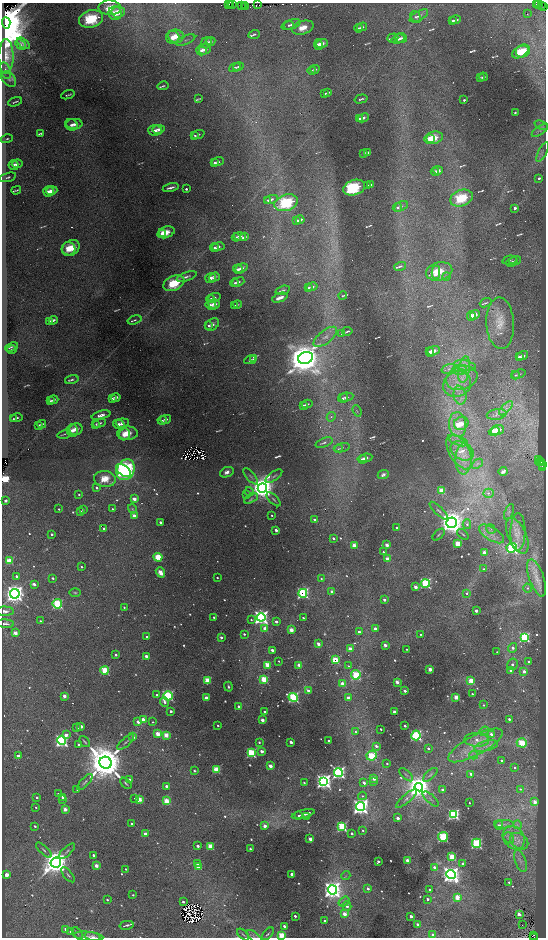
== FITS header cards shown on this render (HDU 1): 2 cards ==
NAXIS1  =                 1088
NAXIS2  =                 1871

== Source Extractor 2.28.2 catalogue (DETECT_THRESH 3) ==
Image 1088 x 1871 px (HDU 1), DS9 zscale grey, zoomed out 1/2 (1 PNG px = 2 x 2 image px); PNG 548 x 940 px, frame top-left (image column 1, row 1870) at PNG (2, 3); each listed source drawn as its Kron ellipse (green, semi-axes under 4 px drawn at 4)
Background 0.314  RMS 0.037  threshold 0.111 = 3 sigma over >= 5 px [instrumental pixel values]
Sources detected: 862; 80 cannot appear on this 1/2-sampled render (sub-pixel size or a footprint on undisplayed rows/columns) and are neither listed nor drawn; of the other 782, the 500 brightest by FLUX_AUTO listed and drawn (282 fainter detections omitted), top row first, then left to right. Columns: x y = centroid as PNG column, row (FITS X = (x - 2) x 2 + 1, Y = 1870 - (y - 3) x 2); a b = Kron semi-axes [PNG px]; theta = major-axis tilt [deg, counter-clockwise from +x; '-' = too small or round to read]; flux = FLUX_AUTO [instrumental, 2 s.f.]
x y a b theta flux
229 4 2 2 - 100
233 4 2 1 - 19
536 4 2 1 - 25
539 4 2 2 - 76
231 5 2 1 - 37
242 5 2 1 - 110
244 5 2 1 - 12
257 5 3 1 - 53
542 6 2 1 - 25
246 7 2 1 - 150
544 7 3 2 - 84
110 8 11 7 -2 120
118 12 7 5 5 79
115 13 7 6 - 74
527 14 2 1 - 39
419 16 10 4 29 37
416 17 6 4 -56 23
91 19 12 8 14 410
456 20 5 3 - 23
453 21 3 3 - 15
6 23 6 4 -86 75000
291 24 10 5 18 32
289 25 5 4 - 16
362 27 5 3 - 17
303 28 11 6 17 110
358 28 4 3 - 13
254 34 6 3 18 9.9
176 36 8 6 -12 85
173 37 7 6 - 65
393 38 6 3 18 11
401 38 6 5 - 23
398 39 7 4 18 25
186 40 10 3 22 13
210 42 5 4 - 25
23 43 7 4 -37 16
207 43 6 5 - 30
21 44 6 3 -44 12
322 44 6 4 20 49
318 45 5 4 - 34
205 49 6 5 - 49
201 50 5 5 - 32
523 51 7 6 - 160
520 52 9 5 30 110
6 56 17 7 89 75
238 67 5 4 - 14
235 68 6 4 20 16
315 69 4 3 - 16
312 70 4 3 - 13
5 71 8 5 -68 32
483 77 4 2 - 15
480 78 3 3 - 9.9
9 79 9 6 -49 23
163 86 6 2 13 9.2
328 92 4 2 - 14
325 93 3 2 - 11
68 95 7 2 17 14
198 99 4 2 - 8.8
361 99 6 2 16 16
464 100 2 2 - 9.8
15 102 7 2 20 12
515 112 3 2 - 8.9
363 118 6 4 25 26
359 119 4 3 - 17
74 124 8 5 0 46
71 125 6 5 - 33
541 125 7 4 -23 20
158 129 6 4 10 32
155 130 7 5 1 38
540 130 9 4 34 29
41 133 4 3 - 10
198 134 6 3 19 12
195 136 4 3 - 11
434 138 9 6 15 160
7 139 6 3 12 15
430 139 4 3 - 39
543 152 11 3 64 19
367 153 4 3 - 26
364 154 3 3 - 15
218 162 6 3 17 22
214 163 4 3 - 14
17 164 5 4 - 40
14 165 5 5 - 30
438 170 5 4 - 25
435 172 4 3 - 19
7 177 9 3 16 20
539 178 3 3 - 15
371 184 3 2 - 11
367 186 3 2 - 11
171 188 8 2 14 31
354 188 11 7 17 500
186 189 2 2 - 11
16 190 5 3 - 12
48 191 5 5 - 38
52 191 6 4 19 48
461 198 12 8 20 280
271 199 7 4 14 23
268 200 4 3 - 13
286 203 12 8 19 420
401 206 7 4 29 26
397 207 4 4 - 16
515 208 3 3 - 17
300 220 4 2 - 27
297 221 3 3 - 18
166 232 9 5 18 130
163 233 4 4 - 37
236 237 4 4 - 19
240 237 6 4 -16 51
245 237 4 3 - 12
218 247 6 4 10 24
71 248 9 7 31 160
215 248 4 3 - 19
69 249 7 6 - 89
509 260 7 3 13 11
515 260 6 3 21 11
512 262 6 4 27 15
400 266 6 3 14 14
241 268 6 4 26 48
238 269 5 4 - 32
439 271 13 9 14 190
436 272 7 4 89 66
187 276 10 3 19 25
447 276 4 4 - 18
214 277 6 4 20 33
211 278 5 5 - 32
238 282 6 4 19 22
174 283 11 7 24 250
235 283 4 3 - 14
312 287 5 3 - 23
308 288 3 3 - 15
283 290 7 3 17 14
343 296 4 3 - 10
214 298 6 4 18 23
280 298 8 3 21 55
211 299 4 4 - 18
486 303 6 2 21 9.9
214 304 6 5 - 48
237 304 4 3 - 9.4
211 305 6 4 -31 37
234 305 4 2 - 8.9
475 315 5 4 - 59
471 316 5 4 - 43
53 320 4 3 - 21
135 320 7 3 17 14
50 321 4 3 - 17
500 323 26 14 -87 160
212 324 7 5 36 29
209 325 4 3 - 16
347 331 5 2 - 12
342 334 4 3 - 11
325 337 14 6 38 60
12 347 7 3 21 14
12 349 5 3 - 12
433 351 6 4 19 63
430 352 5 4 - 30
523 356 6 3 19 26
519 357 3 3 - 15
306 358 7 6 - 25000
253 359 4 3 - 12
250 360 6 3 10 18
465 366 11 5 -12 56
449 369 7 4 16 30
464 369 13 5 81 86
460 370 7 5 -5 39
519 374 7 3 17 14
515 375 4 3 - 10
462 378 16 11 18 150
72 379 7 3 16 16
457 384 14 12 29 150
460 395 9 6 -78 51
116 397 5 3 - 20
346 397 7 4 9 23
112 398 3 3 - 14
343 398 5 4 - 21
53 400 5 3 - 15
50 401 3 2 - 10
307 404 5 3 - 14
304 405 3 2 - 11
506 408 9 3 47 19
357 411 6 3 -68 11
497 414 10 5 9 24
101 415 9 4 15 47
331 417 5 4 - 17
17 418 6 4 14 17
13 419 4 3 - 12
166 419 5 4 - 22
162 420 5 3 - 18
99 423 6 3 18 18
122 423 6 4 5 35
461 423 7 6 - 69
42 424 4 2 - 17
96 424 3 3 - 12
119 424 6 4 -16 28
39 425 3 2 - 13
458 425 12 8 -86 110
76 429 7 5 15 60
72 430 6 5 - 43
497 430 7 5 23 80
494 431 5 3 - 34
127 433 10 6 -1 110
64 434 7 2 15 9.2
124 434 6 5 - 61
458 441 10 4 -18 37
324 443 9 4 21 23
342 448 8 3 14 15
338 449 5 3 - 12
462 451 12 8 -29 93
459 452 19 10 -60 150
366 458 6 3 8 35
362 459 5 3 - 22
464 459 15 8 88 99
539 460 2 1 - 36
539 462 4 2 - 60
542 463 2 1 - 150
477 464 6 3 41 11
542 465 3 1 - 130
543 468 3 1 - 9.9
124 470 9 4 -39 480
126 470 11 8 63 1100
503 471 4 3 - 28
227 472 7 5 24 35
383 475 6 4 25 26
251 476 10 3 -49 18
274 476 10 3 36 16
105 479 11 8 -5 150
97 488 3 2 - 18
262 488 5 4 - 13000
442 491 3 3 - 200
249 492 4 4 - 13
488 493 5 4 - 18
79 494 2 2 - 13
247 495 4 3 - 10
251 498 7 4 31 17
134 499 3 3 - 64
274 499 9 3 -44 13
6 501 3 3 - 15
59 509 2 2 - 12
113 509 3 2 - 16
132 509 5 3 - 9.8
83 510 2 2 - 15
439 511 12 3 -44 24
80 512 2 2 - 27
509 512 8 3 68 13
272 515 2 2 - 11
134 516 3 2 - 57
314 519 3 2 - 20
160 522 2 2 - 31
451 523 5 5 - 13000
467 524 5 4 - 16
104 528 2 2 - 29
397 528 3 2 - 28
491 529 5 2 - 9.4
276 530 3 2 - 33
518 532 19 7 89 76
52 534 2 2 - 20
463 534 6 2 -40 9.2
492 534 14 6 -32 60
439 535 7 2 44 10
517 536 19 9 -66 110
333 538 3 2 - 20
457 544 3 3 - 150
354 545 3 3 - 93
387 545 3 3 - 56
512 548 5 4 - 980
383 552 2 2 - 13
484 552 3 3 - 63
158 557 4 3 - 210
387 559 3 3 - 61
9 561 4 3 - 180
82 567 2 2 - 10
484 569 3 3 - 16
160 572 5 3 - 120
17 576 2 2 - 22
53 578 2 2 - 16
217 578 2 2 - 9.8
321 578 3 3 - 11
537 578 19 7 -70 75
425 583 4 4 - 710
34 584 3 2 - 44
415 587 3 3 - 54
528 588 4 4 - 14
75 592 6 4 0 13
332 592 3 3 - 65
303 593 4 4 - 1100
466 593 4 4 - 15
15 594 5 4 - 5700
384 600 3 3 - 28
57 604 5 4 - 520
124 607 2 2 - 11
5 611 8 4 -3 32
476 611 2 2 - 33
214 617 2 2 - 13
261 617 4 4 - 3400
303 618 2 2 - 9.5
251 620 3 3 - 10
40 621 3 2 - 11
276 622 3 2 - 27
5 624 9 3 -4 23
265 629 4 3 - 88
375 629 3 3 - 56
291 630 3 3 - 81
359 632 3 2 - 27
15 633 3 3 - 75
244 634 2 2 - 17
420 634 2 2 - 8.8
147 637 3 2 - 12
221 637 3 3 - 25
524 637 4 4 - 860
318 644 3 2 - 51
385 645 3 2 - 38
513 648 5 4 - 38
350 649 3 3 - 63
407 649 2 2 - 11
272 650 2 2 - 47
497 652 2 2 - 11
116 655 2 2 - 23
146 656 3 3 - 37
335 660 4 3 - 220
279 661 2 2 - 9.1
529 662 2 2 - 36
512 664 6 5 - 26
267 665 3 3 - 140
299 665 3 3 - 56
348 666 3 2 - 9
430 669 3 3 - 67
105 670 4 4 - 240
511 670 3 3 - 48
524 671 3 3 - 45
356 675 4 4 - 410
264 679 3 3 - 270
207 680 3 3 - 140
471 681 3 3 - 150
397 682 3 2 - 72
343 684 3 3 - 110
228 687 5 3 - 13
308 691 4 3 - 49
405 691 3 2 - 32
472 694 2 2 - 14
157 695 3 2 - 21
64 696 3 2 - 57
168 696 5 4 - 640
293 697 4 4 - 920
456 697 3 3 - 100
206 698 3 2 - 61
348 698 3 3 - 34
164 702 5 3 - 35
483 705 3 3 - 10
239 706 3 2 - 22
171 711 2 2 - 29
265 712 2 2 - 10
394 712 3 2 - 54
143 719 3 3 - 55
509 719 2 2 - 22
262 720 3 2 - 62
138 722 3 2 - 55
153 722 2 2 - 9.4
218 725 2 2 - 13
81 726 3 2 - 52
405 726 2 2 - 22
77 728 3 2 - 19
381 729 2 2 - 13
355 731 3 3 - 12
484 731 5 3 - 14
158 734 3 3 - 100
491 734 4 3 - 49
66 735 3 3 - 37
166 735 3 3 - 92
416 735 5 4 - 750
133 737 3 3 - 50
477 740 12 7 -3 85
62 741 5 4 - 1600
329 741 2 2 - 21
84 742 6 2 -49 11
126 742 10 3 41 15
259 742 2 2 - 13
291 742 3 2 - 37
522 743 5 4 - 270
79 745 2 2 - 29
475 745 30 9 28 240
376 746 3 3 - 27
486 746 12 5 14 52
428 748 2 2 - 21
262 751 3 3 - 46
251 753 4 4 - 590
474 755 4 3 - 9.9
18 756 3 3 - 41
372 756 5 5 - 230
501 760 2 2 - 17
105 763 6 6 - 40000
387 764 2 2 - 10
270 766 3 3 - 67
514 768 2 2 - 10
216 770 3 3 - 240
194 771 2 2 - 19
338 772 4 4 - 2100
471 774 2 2 - 38
406 775 8 2 -41 9.5
430 775 9 4 42 16
374 778 3 3 - 74
129 779 2 2 - 18
374 781 3 3 - 23
85 782 10 3 47 19
324 782 4 4 - 5000
126 783 7 2 -45 11
304 783 2 2 - 12
364 783 4 3 - 40
166 786 3 2 - 30
419 787 4 4 - 13000
520 789 3 2 - 9.8
77 790 3 3 - 9.3
442 790 3 3 - 34
58 794 3 2 - 9
362 796 4 3 - 11
37 797 2 2 - 22
63 797 3 3 - 55
135 798 2 2 - 12
63 799 3 2 - 24
139 799 3 3 - 110
407 799 13 3 41 25
431 799 10 3 -42 15
166 801 4 3 - 140
535 802 3 3 - 67
469 803 2 2 - 11
36 807 2 2 - 10
360 807 4 4 - 4100
65 809 3 3 - 65
303 814 12 2 15 60
453 814 4 3 - 1200
299 815 3 2 - 17
306 817 4 3 - 17
398 818 3 2 - 44
131 823 2 2 - 11
504 824 10 3 1 24
499 825 4 3 - 35
517 825 4 3 - 9.8
35 826 2 2 - 13
265 826 3 3 - 66
342 827 4 4 - 630
363 830 4 3 - 13
352 833 2 2 - 29
145 834 3 2 - 63
443 837 5 5 - 370
509 838 6 5 - 28
514 838 12 10 -54 110
310 839 3 3 - 52
519 841 10 7 -36 53
477 843 5 4 - 650
198 846 2 2 - 35
210 846 3 3 - 150
250 849 2 2 - 19
44 850 10 3 -44 19
67 851 10 3 43 19
93 855 2 2 - 28
452 857 3 3 - 290
407 860 3 2 - 51
520 861 11 5 -69 40
56 862 5 4 - 15000
378 862 3 2 - 22
197 864 3 3 - 26
463 864 3 3 - 22
96 866 3 2 - 74
199 867 3 3 - 100
435 867 3 3 - 40
126 869 2 2 - 13
292 874 2 2 - 38
451 874 4 4 - 6800
7 875 3 3 - 77
68 875 9 3 -50 14
346 876 5 3 - 9.7
509 882 3 2 - 12
368 889 3 3 - 33
429 889 2 2 - 13
332 890 4 4 - 6500
133 895 2 2 - 11
457 897 4 4 - 140
427 899 2 2 - 26
107 900 2 2 - 15
183 902 2 2 - 25
344 902 6 4 37 22
347 906 5 4 - 38
345 914 4 3 - 86
519 914 3 3 - 65
295 916 2 2 - 19
411 916 3 3 - 37
325 921 2 2 - 30
418 924 3 3 - 32
127 925 7 2 13 20
522 925 2 1 - 43
284 926 2 2 - 28
66 929 3 3 - 49
70 932 3 2 - 9.4
77 933 7 3 -49 10
243 934 7 2 -42 9.5
268 934 7 3 49 11
282 935 3 3 - 180
433 935 3 3 - 50
534 935 2 1 - 13
88 936 15 4 -5 29
93 937 8 4 -15 28
254 937 9 3 -39 12
534 937 3 1 - 28
At the frame edge (FLAGS 8, measured only in part): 5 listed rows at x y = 6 23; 282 935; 93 937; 254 937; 534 937
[282 fainter detections neither listed nor drawn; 80 sub-pixel or undisplayed-footprint detections neither listed nor drawn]